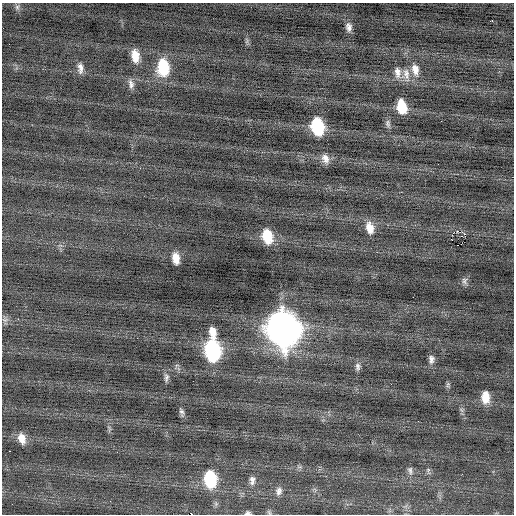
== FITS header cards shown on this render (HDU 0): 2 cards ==
NAXIS1  =                  512 / Axis length
NAXIS2  =                  512 / Axis length

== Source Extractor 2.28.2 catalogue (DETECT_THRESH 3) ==
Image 512 x 512 px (HDU 0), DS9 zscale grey, 1 PNG px = 1 image px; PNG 516 x 516 px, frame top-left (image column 1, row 512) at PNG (2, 3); no overlay
Background -0.0313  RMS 0.74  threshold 2.22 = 3 sigma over >= 5 px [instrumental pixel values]
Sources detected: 48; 1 with non-positive FLUX_AUTO (blend fragments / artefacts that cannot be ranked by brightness) is not listed; the other 47 listed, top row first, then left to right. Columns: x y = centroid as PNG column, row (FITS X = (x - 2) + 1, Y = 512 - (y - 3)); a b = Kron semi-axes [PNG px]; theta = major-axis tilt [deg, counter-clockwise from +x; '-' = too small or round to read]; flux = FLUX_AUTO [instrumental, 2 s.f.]
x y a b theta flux
17 7 9 7 76 150
492 20 3 3 - 120
349 27 11 7 -85 250
135 56 13 8 -84 700
163 67 16 11 -87 2400
80 68 14 7 -85 280
415 70 17 10 -78 540
397 72 15 9 -84 370
406 74 17 11 88 500
131 84 13 7 -78 240
402 107 12 8 -78 1200
441 121 3 2 - 37
388 124 11 7 -83 160
317 126 13 9 -76 3400
325 159 13 9 -65 360
370 228 15 9 -75 590
458 231 2 2 - 2800
267 236 13 8 -76 1500
451 239 2 2 - 36000
461 244 2 2 - 470
457 245 3 2 - 210
176 258 10 6 -82 590
464 281 10 7 -86 170
18 319 2 2 - 200
5 320 9 6 0 160
283 329 17 14 -79 79000
212 332 14 7 -79 540
212 351 14 10 -82 8200
431 359 10 7 -89 220
358 367 11 7 89 180
166 377 12 6 86 180
448 385 9 5 71 92
485 397 13 8 -87 710
182 412 11 5 -75 160
418 421 2 2 - 24
22 438 14 9 -73 520
10 451 3 2 - 620
117 452 3 2 - 42
300 467 7 4 -17 89
410 470 11 7 -79 190
428 470 10 5 -77 120
210 479 13 9 -85 3400
252 480 13 8 88 270
279 491 12 9 80 260
110 501 3 2 - 62
269 512 8 5 -54 87
248 513 8 5 5 130
At the frame edge (FLAGS 8, measured only in part): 2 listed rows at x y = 269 512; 248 513
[1 non-positive-flux detection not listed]